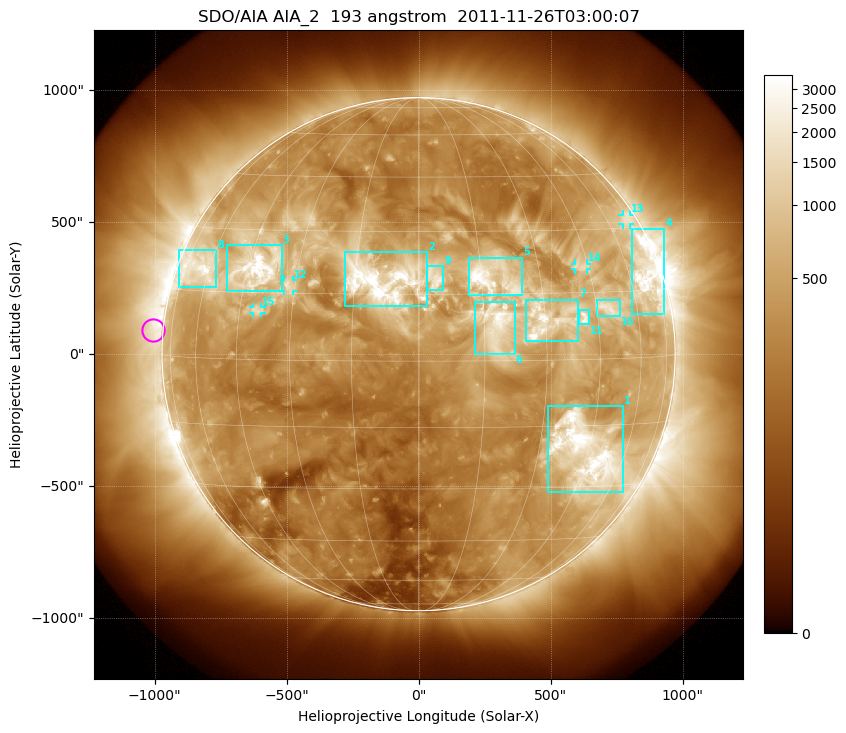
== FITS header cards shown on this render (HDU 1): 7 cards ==
TELESCOP= 'SDO/AIA'
INSTRUME= 'AIA_2'
WAVELNTH=                  193
WAVEUNIT= 'angstrom'
DATE-OBS= '2011-11-26T03:00:07.84'
CTYPE1  = 'HPLN-TAN'
CTYPE2  = 'HPLT-TAN'

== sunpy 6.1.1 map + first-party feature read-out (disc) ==
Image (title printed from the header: SDO/AIA AIA_2  193 angstrom  2011-11-26T03:00:07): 1024 x 1024 px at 2.4 arcsec/px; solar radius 972 arcsec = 405 px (full disc in frame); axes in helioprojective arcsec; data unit not stated in the header (colour bar unlabelled)
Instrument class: DISC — disc imager (sunpy class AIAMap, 193 A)
Bright regions (active regions / flare kernels): reference = the median radial profile (limb darkening/brightening removed); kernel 9 px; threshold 5 sigma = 969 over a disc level ~317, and >= 1.15x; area >= 12 px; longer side >= 10 px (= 24 arcsec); searched inside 0.97 R_sun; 15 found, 15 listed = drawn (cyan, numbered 1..; 4 of them under ~33 arcsec drawn as corner ticks so the feature stays visible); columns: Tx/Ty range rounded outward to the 5 arcsec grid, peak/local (2 s.f.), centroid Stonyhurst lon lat
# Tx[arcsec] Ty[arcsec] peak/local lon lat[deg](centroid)
1 490..775 -525..-195 14 +45 -21
2 -280..35 180..390 15 -9 +18
3 -725..-515 240..415 15 -42 +21
4 805..930 150..475 10 +69 +18
5 190..395 220..365 8.7 +18 +19
6 210..365 0..200 7.5 +18 +8
7 405..605 45..210 11 +30 +9
8 -910..-765 255..395 9.3 -65 +20
9 30..95 240..335 5.6 +4 +19
10 675..765 145..205 6.1 +49 +11
11 605..645 110..165 7.1 +41 +9
12 -510..-475 240..280 5.9 -32 +17
13 770..805 490..530 3.7 +72 +32
14 590..640 320..345 4.9 +43 +21
15 -630..-595 155..180 4.6 -40 +11
Off-limb structures (1.02-1.3 R_sun): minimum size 162 px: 2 found; the strongest spans PA ~40..130 deg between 1.02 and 1.3 R_sun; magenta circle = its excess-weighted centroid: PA ~85 deg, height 1.04 R_sun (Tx ~-1005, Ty ~90 arcsec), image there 2.2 x the reference